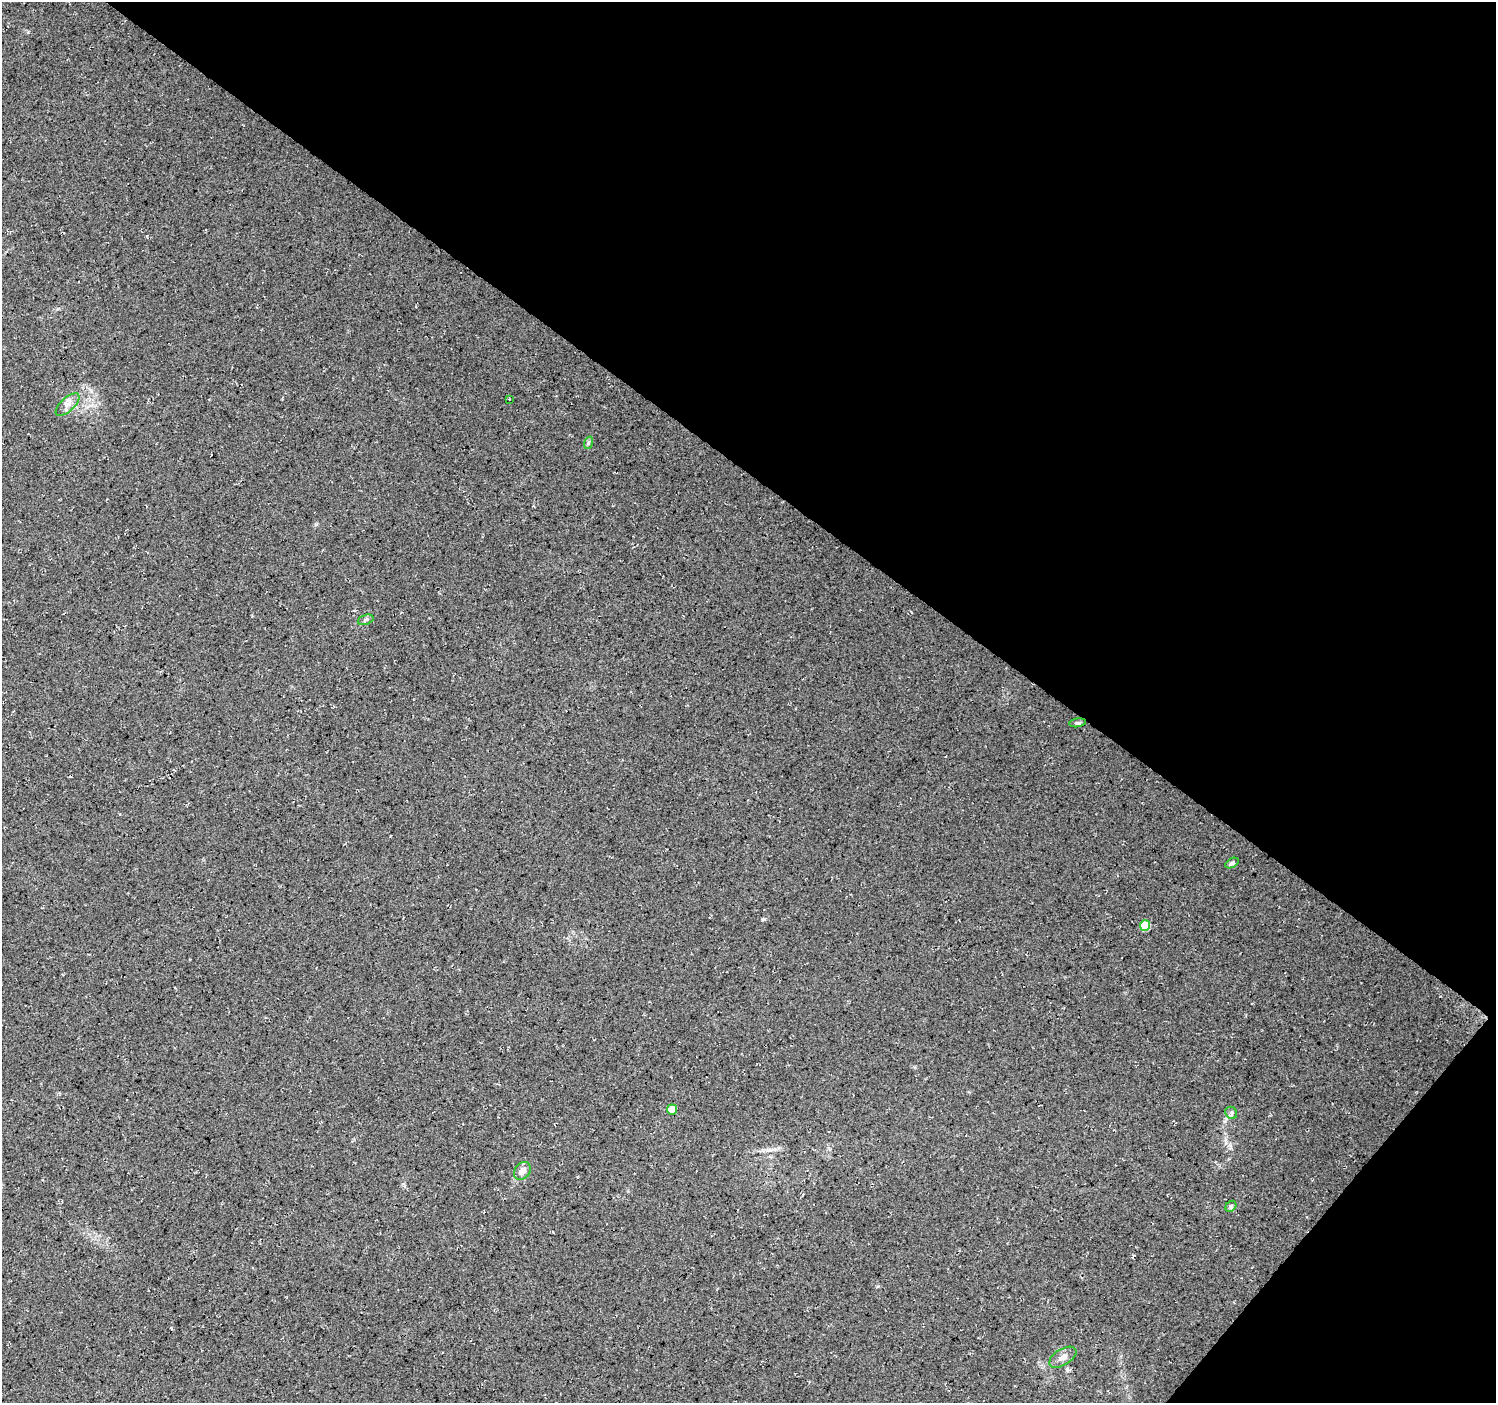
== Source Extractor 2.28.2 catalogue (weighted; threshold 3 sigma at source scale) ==
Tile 8 of 4 x 4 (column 4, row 2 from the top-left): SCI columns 4485-5978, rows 2975-4375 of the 5985 x 6016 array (HDU 1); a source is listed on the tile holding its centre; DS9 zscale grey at full resolution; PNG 1498 x 1405 px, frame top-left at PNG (2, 2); each listed source drawn as its Kron ellipse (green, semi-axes under 4 px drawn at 4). Shown black and unused: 37% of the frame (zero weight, under 3 of 4 exposures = <1% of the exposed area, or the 3 px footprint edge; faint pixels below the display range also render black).
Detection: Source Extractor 2.28.2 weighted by HDU 2 'WHT'; one run over the whole footprint, this tile lists its part. Background 0.05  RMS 0.0084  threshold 0.0379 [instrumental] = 3 sigma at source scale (4.5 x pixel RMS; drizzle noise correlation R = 1.50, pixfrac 1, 0.0396/0.0396 arcsec/px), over >= 5 px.
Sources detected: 12; all 12 listed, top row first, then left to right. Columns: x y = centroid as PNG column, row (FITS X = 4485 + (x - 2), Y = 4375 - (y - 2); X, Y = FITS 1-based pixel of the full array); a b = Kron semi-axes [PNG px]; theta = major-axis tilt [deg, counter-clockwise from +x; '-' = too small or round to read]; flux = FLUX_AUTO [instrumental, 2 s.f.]
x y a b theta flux
509 399 3 3 - 0.55
68 405 15 7 43 5.2
588 443 6 4 73 1.3
366 620 8 5 20 1.8
1078 723 8 4 9 1.3
1232 863 7 4 30 1.8
1145 925 5 5 - 29
672 1109 5 5 - 14
1231 1113 6 5 - 1.8
522 1171 10 7 52 5.9
1231 1206 6 4 46 1.3
1063 1357 15 8 31 5.8